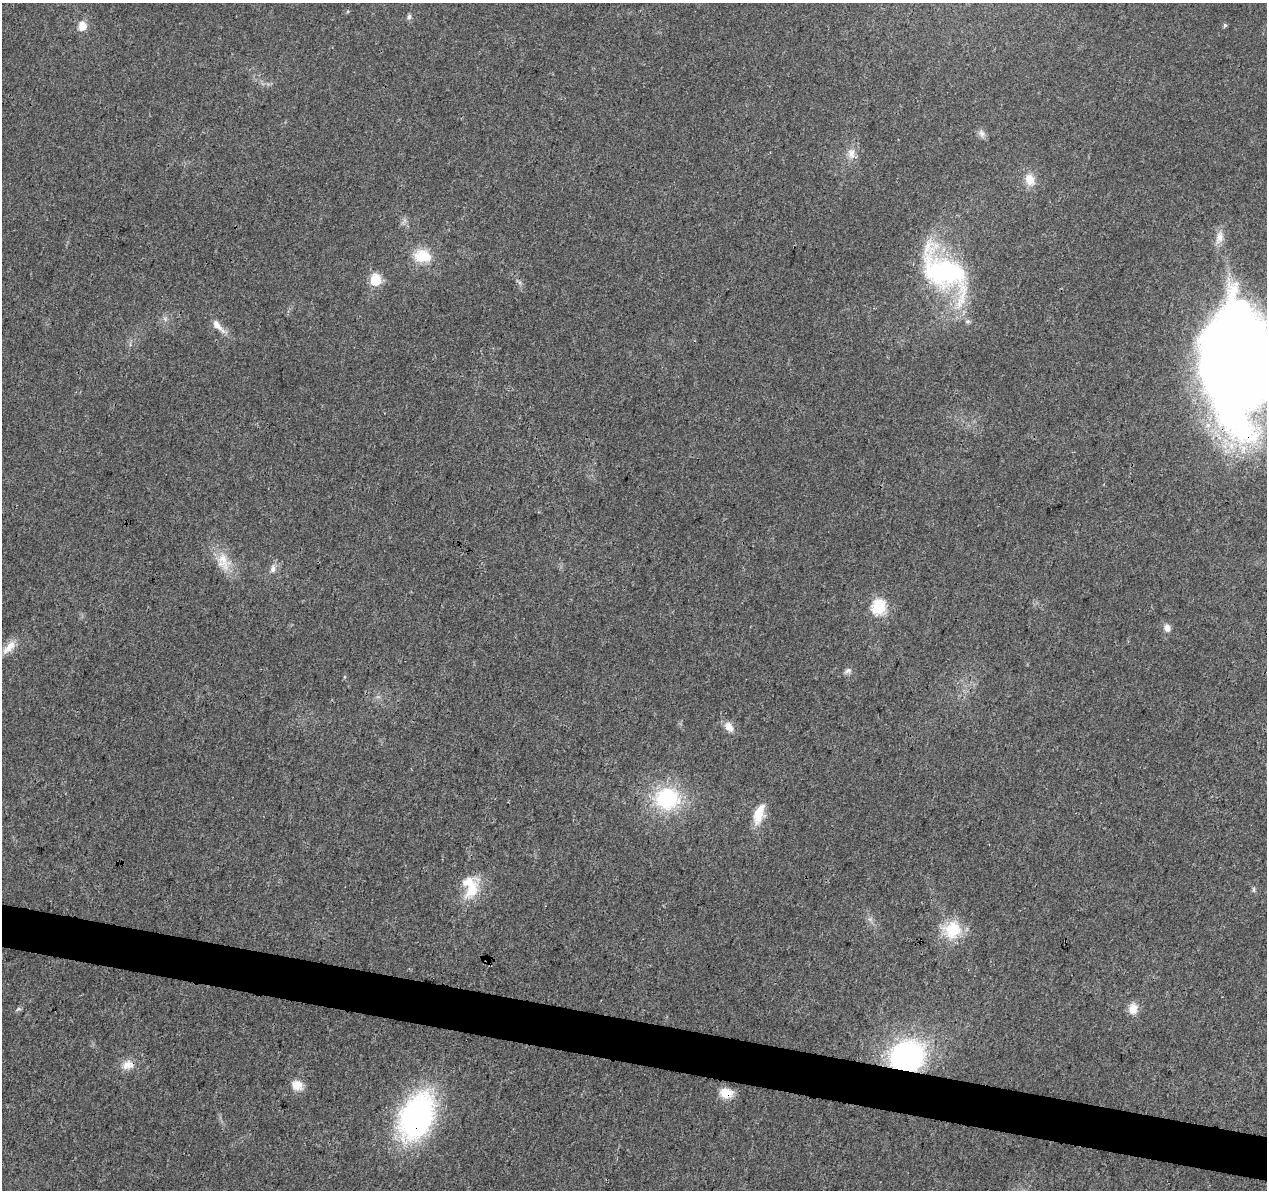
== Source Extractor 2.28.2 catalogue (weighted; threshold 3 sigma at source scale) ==
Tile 6 of 4 x 4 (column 2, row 2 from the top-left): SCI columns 1266-2530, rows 2603-3790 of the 5076 x 5262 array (HDU 1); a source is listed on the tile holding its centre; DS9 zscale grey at full resolution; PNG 1269 x 1192 px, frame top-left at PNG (2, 3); no overlay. Shown black and unused: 4% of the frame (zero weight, under 3 of 4 exposures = <1% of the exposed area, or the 3 px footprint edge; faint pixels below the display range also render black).
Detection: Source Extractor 2.28.2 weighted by HDU 2 'WHT'; one run over the whole footprint, this tile lists its part. Background 0.0223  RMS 0.003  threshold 0.0135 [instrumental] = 3 sigma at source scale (4.5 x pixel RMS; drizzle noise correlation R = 1.50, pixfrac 1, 0.0396/0.0396 arcsec/px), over >= 5 px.
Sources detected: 33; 1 inside a brighter listed object's ellipse — not listed separately; the other 32 listed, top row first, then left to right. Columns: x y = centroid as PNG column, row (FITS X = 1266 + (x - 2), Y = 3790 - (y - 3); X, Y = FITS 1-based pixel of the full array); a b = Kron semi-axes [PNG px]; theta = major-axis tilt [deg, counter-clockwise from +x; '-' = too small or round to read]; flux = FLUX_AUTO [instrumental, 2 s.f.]
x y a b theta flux
409 17 7 5 84 0.8
1225 25 5 4 - 0.49
82 26 11 10 - 3.1
982 133 11 8 -76 1.4
851 153 16 10 90 3
1030 179 14 11 -71 4.3
1219 238 19 10 73 3.1
422 256 24 17 -11 8.1
944 272 64 34 -46 57
375 280 6 6 - 27
165 319 7 6 - 0.85
217 325 20 8 -48 3
1236 361 94 53 -85 630
223 562 28 18 -67 6.8
273 569 11 7 80 1.5
879 607 7 6 - 51
1167 628 11 8 -82 1.6
9 647 24 9 44 3.8
848 671 10 7 21 1
729 727 14 9 -49 2.8
667 799 28 25 -1 25
759 814 26 11 72 6.6
472 889 31 16 56 8.6
1254 890 8 4 -90 0.55
952 930 25 24 - 11
18 1009 8 4 18 0.55
1133 1009 14 11 78 3.3
907 1056 25 21 15 75
128 1065 17 12 15 3.4
297 1085 14 12 -22 3.4
726 1093 17 12 -9 4.5
416 1117 37 24 66 91
Overlapping masked pixels (flux is a lower limit): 4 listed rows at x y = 1236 361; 907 1056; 726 1093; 416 1117
Isophote crosses this tile's border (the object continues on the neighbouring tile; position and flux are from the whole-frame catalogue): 1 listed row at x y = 1236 361